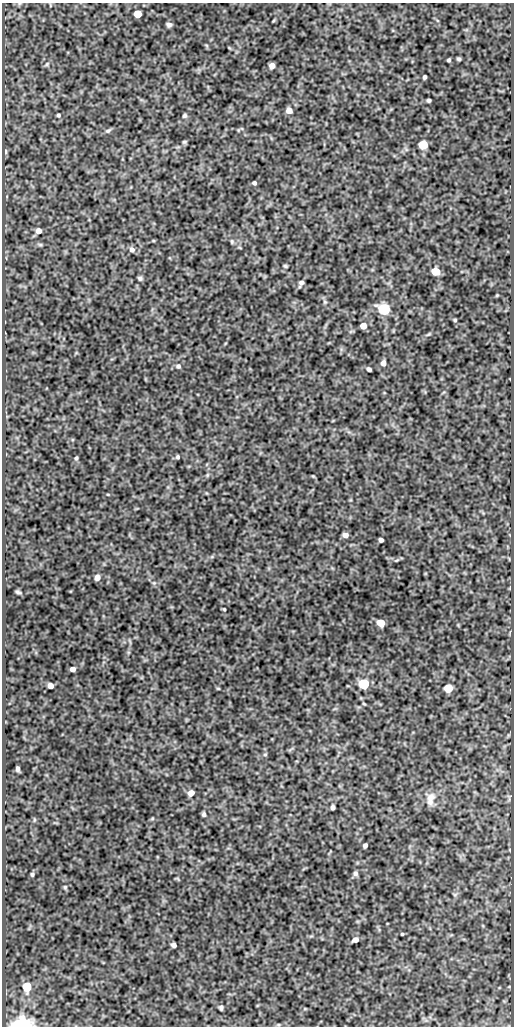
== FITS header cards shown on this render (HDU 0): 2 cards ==
NAXIS1  =                  512
NAXIS2  =                 1024

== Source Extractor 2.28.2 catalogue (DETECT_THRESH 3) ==
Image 512 x 1024 px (HDU 0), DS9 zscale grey, 1 PNG px = 1 image px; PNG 516 x 1028 px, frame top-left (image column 1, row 1024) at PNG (2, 3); no overlay
Background 135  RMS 0.52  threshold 1.55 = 3 sigma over >= 5 px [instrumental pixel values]
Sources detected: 67; all 67 listed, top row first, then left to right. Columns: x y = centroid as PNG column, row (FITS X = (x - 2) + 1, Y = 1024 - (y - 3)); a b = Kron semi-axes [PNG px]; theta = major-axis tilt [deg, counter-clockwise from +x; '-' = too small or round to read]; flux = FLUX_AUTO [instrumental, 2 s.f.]
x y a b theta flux
138 14 5 5 - 660
169 25 5 4 - 94
459 59 4 3 - 55
449 60 4 3 - 50
47 64 7 4 46 55
272 65 5 5 - 230
424 77 4 3 - 71
429 100 4 3 - 58
289 110 6 6 - 230
58 115 4 4 - 54
185 116 5 5 - 62
108 131 7 5 28 76
184 142 6 4 14 48
423 145 6 6 - 1200
5 152 5 4 - 60
254 183 4 4 - 75
38 231 6 6 - 210
232 241 6 5 - 50
40 245 7 4 -1 54
132 249 7 6 - 120
285 266 4 3 - 45
436 271 6 5 - 680
140 278 5 4 - 70
301 283 8 5 60 110
497 295 5 3 - 29
325 302 6 4 -44 50
384 309 6 6 - 4700
455 320 4 4 - 40
363 326 5 5 - 290
428 334 8 3 44 50
383 363 5 5 - 180
178 366 7 6 - 88
369 369 5 4 - 97
178 457 5 5 - 59
76 458 5 4 - 55
207 475 6 4 71 46
345 535 5 4 - 160
381 540 5 4 - 100
97 577 5 5 - 180
18 592 6 3 -16 63
224 609 3 3 - 36
381 623 6 5 - 620
73 669 5 4 - 160
364 684 6 5 - 3000
50 686 5 5 - 220
218 688 5 3 - 30
448 688 6 5 - 1100
364 704 5 3 - 30
265 754 5 3 - 36
17 769 5 3 - 94
191 793 6 5 - 270
431 797 13 12 - 290
430 802 12 9 -61 230
333 807 4 4 - 89
204 814 4 3 - 75
152 819 6 4 19 37
34 820 6 3 72 40
365 845 4 4 - 96
355 873 6 6 - 91
32 874 4 4 - 56
65 887 5 5 - 42
402 934 3 3 - 36
355 940 5 4 - 180
174 945 5 4 - 100
27 987 6 5 - 1200
221 1008 4 4 - 65
23 1025 7 4 -1 12000
At the frame edge (FLAGS 8, measured only in part): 1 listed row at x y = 23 1025